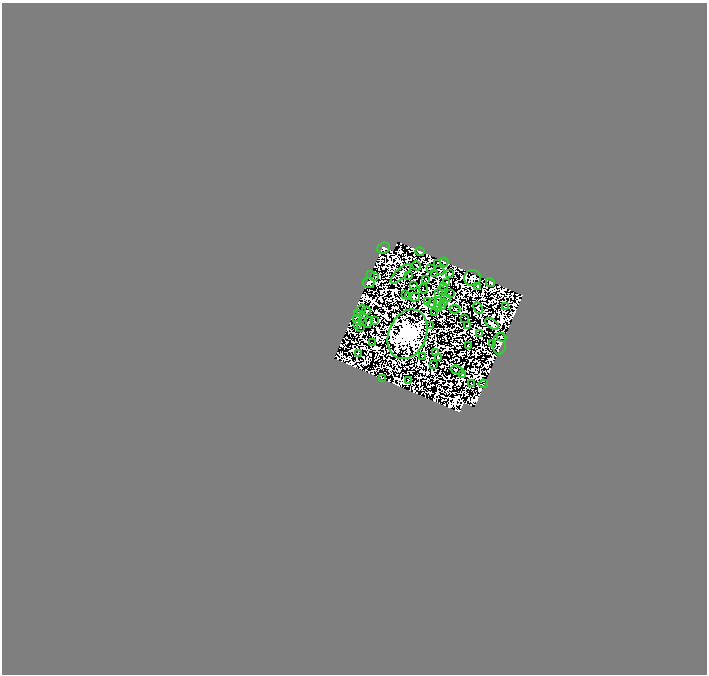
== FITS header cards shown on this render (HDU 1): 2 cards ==
NAXIS1  =                  705
NAXIS2  =                  672

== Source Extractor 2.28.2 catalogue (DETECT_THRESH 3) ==
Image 705 x 672 px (HDU 1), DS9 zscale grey, 1 PNG px = 1 image px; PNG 709 x 676 px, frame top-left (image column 1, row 672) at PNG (2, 3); each listed source drawn as its Kron ellipse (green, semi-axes under 4 px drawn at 4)
Background 0.0429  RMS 9.3e-06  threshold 2.78e-05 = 3 sigma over >= 5 px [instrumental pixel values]
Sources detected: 180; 110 with non-positive FLUX_AUTO (blend fragments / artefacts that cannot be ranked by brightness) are neither listed nor drawn; the other 70 listed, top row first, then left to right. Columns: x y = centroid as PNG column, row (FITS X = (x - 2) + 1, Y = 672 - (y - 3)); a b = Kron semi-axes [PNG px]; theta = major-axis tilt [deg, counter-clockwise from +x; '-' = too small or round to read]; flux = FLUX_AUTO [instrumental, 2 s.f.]
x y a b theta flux
384 248 6 5 - 2
420 252 4 3 - 0.68
444 262 4 3 - 0.051
437 263 4 2 - 0.3
416 266 5 2 - 0.2
430 268 3 2 - 0.45
440 270 5 2 - 0.0068
434 273 2 2 - 0.39
401 274 13 5 43 1.7
449 274 3 2 - 0.5
370 275 2 2 - 0.15
409 275 3 2 - 0.36
375 276 3 2 - 0.5
472 278 8 8 - 2
425 280 3 2 - 0.2
447 282 3 2 - 0.25
369 283 6 5 - 0.99
490 283 4 4 - 0.38
414 285 4 2 - 0.22
443 286 4 2 - 0.06
478 286 4 3 - 0.59
423 289 5 2 - 0.0024
442 290 4 2 - 0.17
438 293 3 2 - 0.1
450 293 4 2 - 0.05
405 294 2 2 - 0.14
408 297 4 2 - 0.086
415 297 5 3 - 0.02
447 298 4 2 - 0.019
428 301 3 3 - 0.013
432 303 5 2 - 0.46
438 303 6 3 75 0.14
443 303 4 2 - 0.3
442 306 4 2 - 0.064
505 306 3 2 - 0.021
478 308 6 4 -66 0.68
439 309 2 2 - 0.22
455 309 5 3 - 0.89
361 310 5 2 - 0.056
366 311 4 3 - 0.6
358 313 3 2 - 0.57
434 313 2 2 - 0.19
465 318 2 2 - 0.4
357 319 5 4 - 0.069
363 321 3 2 - 0.54
374 321 3 2 - 0.12
368 322 5 2 - 0.24
358 324 4 2 - 0.45
492 324 8 4 -35 1.6
431 326 3 2 - 0.05
468 326 2 2 - 0.3
360 327 2 2 - 0.53
407 334 26 18 67 860
480 334 2 2 - 0.15
502 337 5 3 - 0.39
373 342 3 2 - 0.088
493 344 3 2 - 0.17
499 344 11 6 85 3.6
469 346 3 3 - 0.27
358 353 3 2 - 0.11
435 353 3 2 - 0.24
423 356 3 2 - 0.02
438 358 4 3 - 0.057
433 365 3 2 - 0.097
457 370 7 2 -17 0.098
462 374 2 2 - 0.13
382 378 4 2 - 0.31
408 380 2 2 - 0.15
472 384 3 2 - 0.3
483 384 4 2 - 0.11
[110 non-positive-flux detections neither listed nor drawn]